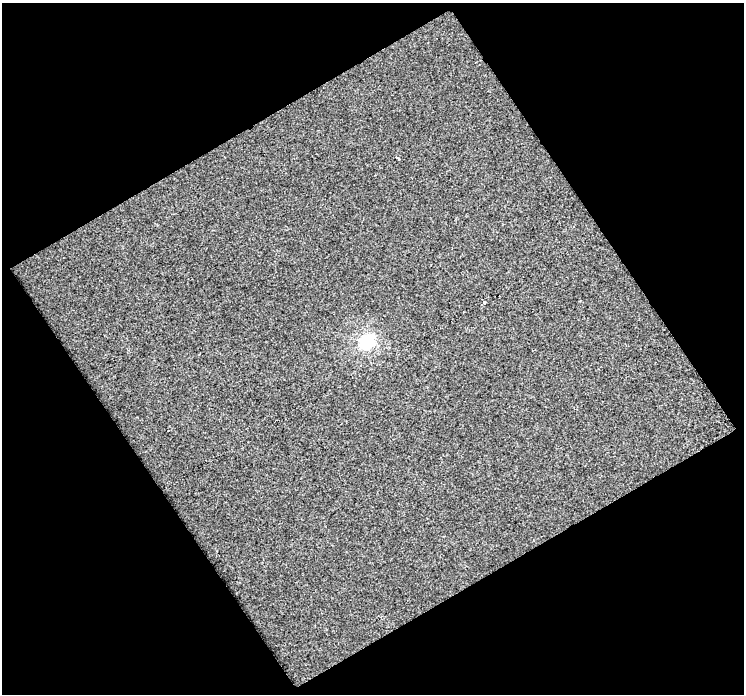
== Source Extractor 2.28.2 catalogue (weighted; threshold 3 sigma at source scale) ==
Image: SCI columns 3474-4215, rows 3085-3776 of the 5889 x 5799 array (HDU 1 of 3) = the unmasked area's bounding box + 8 px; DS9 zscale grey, full resolution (1 PNG px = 1 image px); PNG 746 x 696 px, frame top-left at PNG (2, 3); no overlay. Shown black and unused: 50% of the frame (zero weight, under 2 of 3 exposures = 2% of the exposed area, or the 3 px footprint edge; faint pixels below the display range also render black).
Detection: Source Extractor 2.28.2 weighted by HDU 2 'WHT'. Background 0.00161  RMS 0.0087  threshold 0.0393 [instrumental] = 3 sigma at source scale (4.5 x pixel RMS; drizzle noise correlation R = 1.50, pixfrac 1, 0.0396/0.0396 arcsec/px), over >= 5 px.
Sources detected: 3; all 3 listed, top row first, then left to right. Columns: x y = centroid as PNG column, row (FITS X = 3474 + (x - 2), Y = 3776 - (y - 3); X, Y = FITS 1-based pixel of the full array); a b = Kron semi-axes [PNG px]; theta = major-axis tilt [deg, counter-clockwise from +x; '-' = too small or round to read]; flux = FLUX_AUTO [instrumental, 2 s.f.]
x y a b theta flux
397 158 4 3 - 2.6
485 302 3 3 - 1.6
366 342 7 6 - 150